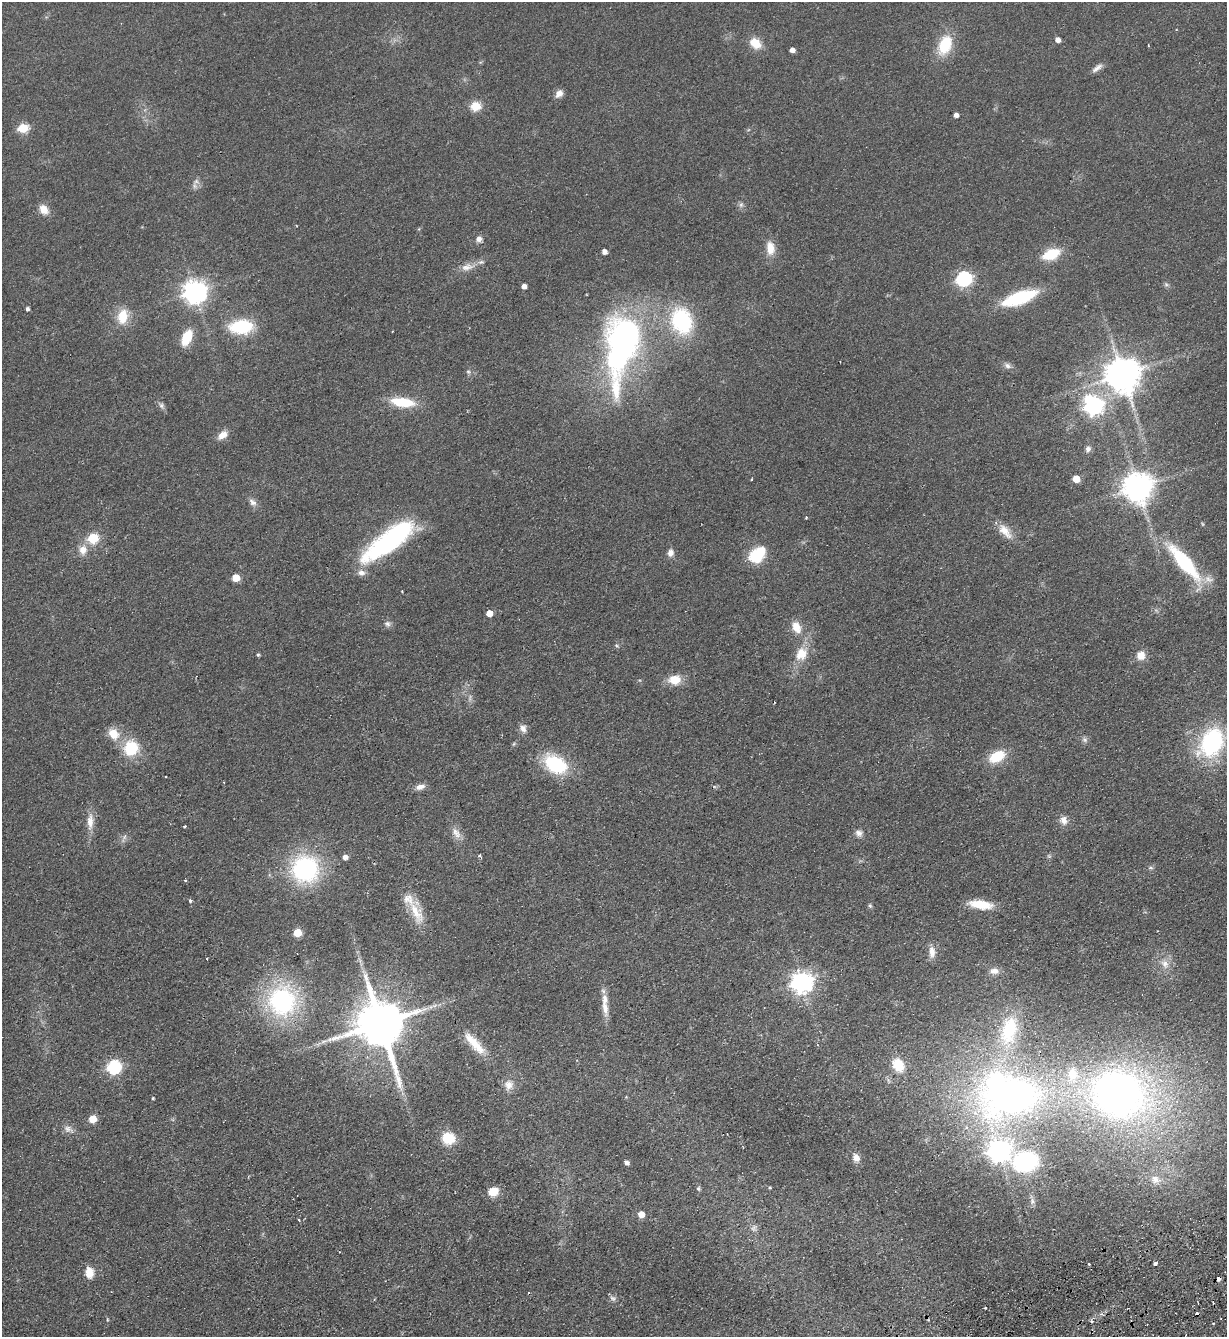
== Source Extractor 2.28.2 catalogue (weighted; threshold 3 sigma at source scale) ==
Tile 6 of 4 x 4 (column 2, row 2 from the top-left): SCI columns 1522-2746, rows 2727-4061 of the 5367 x 5452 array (HDU 1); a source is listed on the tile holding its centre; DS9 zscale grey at full resolution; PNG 1229 x 1339 px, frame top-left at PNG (2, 2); no overlay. Shown black and unused: <1% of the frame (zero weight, under 2 of 3 exposures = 3% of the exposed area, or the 3 px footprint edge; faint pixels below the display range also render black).
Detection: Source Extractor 2.28.2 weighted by HDU 2 'WHT'; one run over the whole footprint, this tile lists its part. Background 0.0637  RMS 0.0093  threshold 0.0417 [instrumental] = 3 sigma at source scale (4.5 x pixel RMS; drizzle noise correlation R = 1.50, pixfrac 1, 0.05/0.05 arcsec/px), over >= 5 px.
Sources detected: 135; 3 too faint to see at this stretch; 2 inside a brighter object's white glare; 6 cosmic-ray / hot-pixel residue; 1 long thin detection or spike segment (spike, bleed or trail) — not listed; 5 inside a brighter listed object's ellipse — not listed separately; the other 118 listed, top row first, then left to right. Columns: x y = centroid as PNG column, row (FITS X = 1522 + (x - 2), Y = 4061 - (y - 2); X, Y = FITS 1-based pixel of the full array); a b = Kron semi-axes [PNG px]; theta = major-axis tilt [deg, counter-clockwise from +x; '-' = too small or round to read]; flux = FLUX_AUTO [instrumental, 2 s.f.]
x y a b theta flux
1058 40 5 4 - 5.8
755 43 14 11 -42 14
945 45 21 13 68 33
1148 45 3 2 - 0.66
792 50 4 4 - 5.1
1097 68 17 6 38 4.6
559 93 9 7 49 6.3
476 106 11 10 - 13
956 115 4 4 - 4.5
23 128 6 5 - 51
196 181 9 6 54 3.3
44 209 11 9 -54 10
479 239 7 7 - 4.1
770 248 16 10 -83 13
604 252 4 4 - 5.2
1051 254 15 8 21 33
467 267 18 9 11 8.7
964 279 7 6 - 200
1166 284 6 6 - 1.8
524 286 4 4 - 4.5
195 292 8 8 - 760
1019 298 32 11 19 64
27 309 4 3 - 2.3
123 316 17 12 77 19
682 321 27 21 -72 79
241 327 22 13 4 51
187 337 17 9 65 23
625 337 56 31 86 270
1007 366 9 7 -31 3.3
468 372 6 5 - 1.8
1122 375 10 10 - 2200
403 402 24 9 -8 33
161 405 9 7 -47 2.7
1094 406 8 8 - 360
222 435 13 8 39 7.9
1088 449 9 7 63 3.4
752 479 3 3 - 1.6
1076 479 5 5 - 18
1137 487 9 9 - 1400
253 502 12 8 -46 4.6
806 517 3 2 - 1
1005 531 23 11 -49 12
93 538 6 5 - 56
389 541 63 19 37 140
83 550 12 10 84 9.3
670 553 9 7 72 4.8
757 554 22 15 42 28
1184 562 39 12 -49 85
236 578 5 5 - 23
489 613 5 5 - 11
387 624 9 7 -43 3.2
796 627 15 10 -67 12
801 654 19 16 55 17
258 655 4 4 - 1.4
1141 655 11 10 - 8.9
675 680 13 10 5 16
523 729 11 9 -70 4.7
113 734 15 12 -50 14
1085 740 7 6 - 2.4
1212 742 26 18 59 120
131 748 17 15 72 34
997 756 16 10 27 27
555 764 29 19 -31 51
166 777 3 2 - 1.4
420 787 12 7 15 5.4
1064 820 12 9 -70 6.2
90 822 23 9 86 11
184 826 3 2 - 1.1
456 833 17 9 -58 7.3
859 833 10 9 - 4.3
124 837 9 6 61 2.8
480 855 5 4 - 1.4
1049 856 5 5 - 1.4
345 857 5 5 - 4.7
1151 868 7 4 -1 1.5
305 869 23 22 - 130
190 900 3 2 - 3.2
980 904 22 8 -8 25
870 906 6 5 - 1.5
415 911 39 13 -66 22
297 933 5 5 - 26
932 952 16 8 -89 7.6
1165 964 13 10 -59 8.1
994 971 12 8 1 5.9
802 982 8 7 - 590
282 1001 30 27 -82 130
605 1008 24 8 -80 10
380 1023 15 13 -72 5400
1009 1030 37 19 78 52
474 1043 35 10 -47 19
898 1065 14 11 -59 23
114 1067 6 6 - 150
509 1085 13 12 - 7.8
1118 1094 64 53 -18 460
1015 1095 82 47 18 430
153 1098 3 3 - 0.94
93 1119 5 5 - 17
68 1129 11 9 -33 5
448 1138 12 11 - 26
999 1150 9 8 - 520
856 1158 10 8 -65 6
1025 1162 23 18 1 95
627 1163 5 4 - 3.4
1155 1179 11 11 - 7.4
698 1188 5 4 - 1.9
770 1188 4 3 - 0.93
493 1191 9 7 22 17
1032 1201 8 4 -89 2.4
641 1214 5 5 - 10
299 1220 3 3 - 0.74
1155 1263 4 3 - 2.9
1089 1264 3 2 - 1.9
89 1272 12 8 -86 12
613 1298 10 6 -42 2.7
985 1308 3 3 - 2.9
107 1319 5 3 - 0.89
1091 1321 4 4 - 2.4
1213 1323 3 2 - 1.3
Overlapping masked pixels (flux is a lower limit): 1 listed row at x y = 474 1043